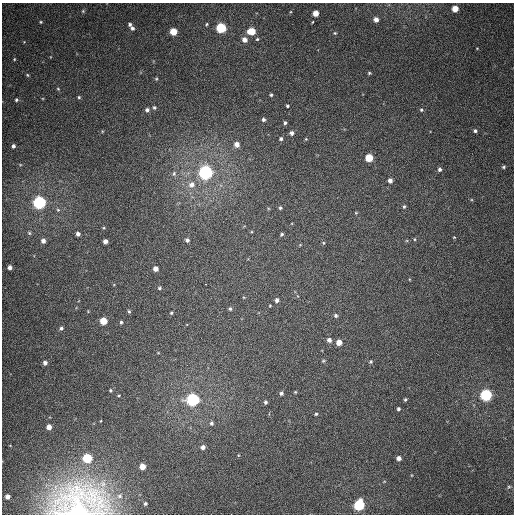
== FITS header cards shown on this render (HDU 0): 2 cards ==
NAXIS1  =                  512
NAXIS2  =                  512

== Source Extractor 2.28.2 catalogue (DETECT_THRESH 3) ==
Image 512 x 512 px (HDU 0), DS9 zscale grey, 1 PNG px = 1 image px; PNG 516 x 516 px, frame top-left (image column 1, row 512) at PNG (2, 3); no overlay
Background 365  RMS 8.7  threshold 26.1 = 3 sigma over >= 5 px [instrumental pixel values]
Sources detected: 98; all 98 listed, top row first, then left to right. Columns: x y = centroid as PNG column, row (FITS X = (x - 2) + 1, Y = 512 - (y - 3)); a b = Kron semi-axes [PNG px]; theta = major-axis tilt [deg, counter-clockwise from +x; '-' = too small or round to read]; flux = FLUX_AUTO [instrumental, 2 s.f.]
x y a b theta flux
455 9 5 5 - 8300
83 11 5 5 - 680
315 13 5 4 - 5600
376 19 4 4 - 3000
41 22 4 4 - 670
312 22 3 2 - 390
130 24 4 3 - 1100
207 24 3 3 - 550
132 28 5 4 - 1400
221 28 5 5 - 46000
173 31 5 5 - 12000
251 31 6 5 - 12000
335 33 4 4 - 570
257 39 4 4 - 640
245 40 6 5 - 3500
24 42 4 4 - 500
477 48 3 2 - 360
14 59 5 4 - 700
369 73 4 3 - 720
27 75 5 4 - 720
156 79 4 4 - 600
58 89 4 4 - 600
271 95 4 4 - 880
79 97 4 4 - 790
16 100 5 5 - 1100
287 106 4 3 - 780
154 107 5 5 - 930
147 110 5 4 - 1500
421 110 5 5 - 950
263 119 5 4 - 1400
285 123 4 4 - 1100
102 131 4 3 - 420
475 131 4 4 - 1200
292 133 5 5 - 2000
281 139 4 4 - 1100
306 139 4 4 - 570
237 144 5 5 - 3900
13 146 4 3 - 1500
369 158 5 5 - 17000
503 167 4 3 - 850
440 169 5 4 - 1400
206 172 6 6 - 200000
174 173 7 5 74 1400
390 181 5 5 - 2300
191 185 9 8 - 4000
39 202 6 6 - 140000
404 206 6 4 73 980
280 208 4 3 - 880
58 210 5 5 - 960
356 213 4 4 - 540
104 228 5 4 - 660
29 233 6 5 - 900
78 234 5 4 - 2000
282 234 4 3 - 820
454 237 4 3 - 470
414 239 4 4 - 630
187 240 5 4 - 1500
43 241 5 5 - 2700
105 241 4 4 - 2700
324 243 5 4 - 620
10 267 4 4 - 2300
155 269 4 4 - 4000
205 284 3 2 - 1900
159 288 5 4 - 990
277 300 4 4 - 1700
230 309 5 4 - 870
129 311 5 4 - 890
171 313 4 3 - 690
336 316 5 5 - 1200
103 321 5 5 - 13000
121 322 4 4 - 1000
61 328 5 4 - 1300
329 340 5 5 - 2200
339 342 5 4 - 6000
323 361 5 4 - 640
371 362 5 4 - 820
45 363 4 4 - 2000
111 390 4 4 - 710
295 392 3 3 - 530
281 393 5 4 - 1200
486 395 6 5 - 92000
193 400 6 6 - 130000
405 400 4 3 - 770
265 402 5 4 - 1100
398 409 4 3 - 1100
316 414 3 3 - 750
211 423 6 5 - 1200
49 427 4 4 - 4500
203 447 5 4 - 2400
87 458 5 5 - 33000
399 458 4 4 - 2500
142 466 5 4 - 7500
509 487 5 4 - 620
120 496 8 7 - 3000
7 497 4 4 - 2700
145 503 5 5 - 1000
359 505 6 5 - 63000
79 511 25 22 17 440000
At the frame edge (FLAGS 8, measured only in part): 1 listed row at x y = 79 511